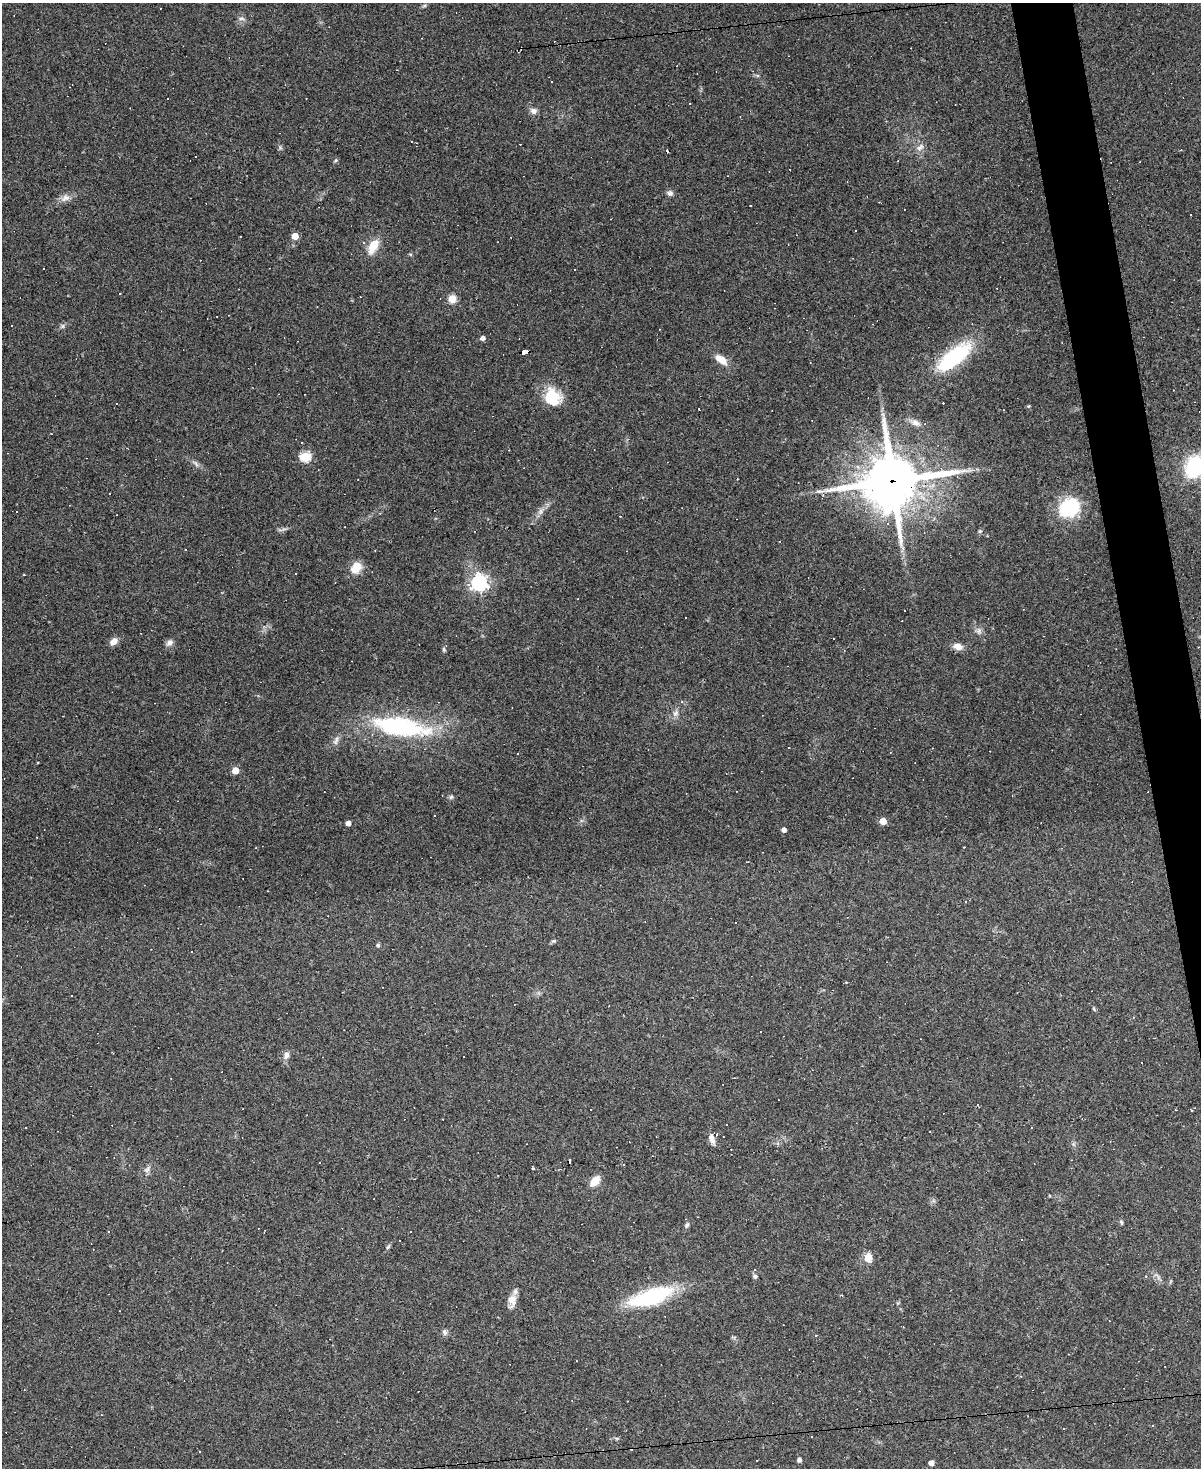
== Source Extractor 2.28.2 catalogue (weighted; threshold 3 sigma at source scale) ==
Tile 6 of 4 x 3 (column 2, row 2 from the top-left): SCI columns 1199-2397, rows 1709-3174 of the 4794 x 4772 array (HDU 1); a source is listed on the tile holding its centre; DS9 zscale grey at full resolution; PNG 1203 x 1470 px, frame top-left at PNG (2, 3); no overlay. Shown black and unused: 3% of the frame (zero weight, under 3 of 4 exposures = <1% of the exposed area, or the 3 px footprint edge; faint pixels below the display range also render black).
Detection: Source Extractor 2.28.2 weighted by HDU 2 'WHT'; one run over the whole footprint, this tile lists its part. Background 0.147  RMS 0.007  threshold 0.0314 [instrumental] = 3 sigma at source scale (4.5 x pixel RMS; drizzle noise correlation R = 1.50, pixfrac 1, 0.05/0.05 arcsec/px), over >= 5 px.
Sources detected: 127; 48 cosmic-ray / hot-pixel residue — not listed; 1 inside a brighter listed object's ellipse — not listed separately; the other 78 listed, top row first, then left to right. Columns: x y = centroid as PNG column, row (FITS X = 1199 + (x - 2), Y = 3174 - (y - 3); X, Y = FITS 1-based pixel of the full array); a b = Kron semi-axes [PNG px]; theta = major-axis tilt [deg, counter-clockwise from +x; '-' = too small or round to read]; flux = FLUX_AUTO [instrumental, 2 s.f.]
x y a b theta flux
424 6 6 4 19 0.98
241 19 8 5 15 2
168 99 3 2 - 1.2
533 111 9 8 - 3
411 141 3 3 - 0.88
520 144 2 2 - 0.44
920 147 12 7 39 3.3
336 160 6 4 36 1
670 193 8 7 - 2.2
65 198 14 9 22 4.5
751 205 3 3 - 2.8
295 236 5 5 - 12
363 242 4 4 - 0.83
373 246 19 9 62 12
410 254 5 3 - 0.66
575 270 3 2 - 0.59
452 299 8 8 - 6.8
62 326 6 6 - 1.4
483 338 5 4 - 2.8
524 352 6 4 2 59
954 357 46 17 38 52
721 359 14 7 -35 9.1
552 397 23 19 -58 21
915 423 12 7 -23 3.8
305 456 5 5 - 52
196 464 10 4 -56 1.7
1194 467 19 15 70 55
892 481 20 18 9 3300
820 491 12 4 0 2.5
1069 508 21 18 35 40
540 511 9 5 71 2.7
380 513 3 2 - 0.53
980 531 6 5 - 1
356 567 14 11 49 9.9
24 575 2 2 - 0.62
479 583 6 6 - 250
904 610 3 2 - 1
686 618 3 2 - 0.6
114 641 9 6 42 5
169 642 9 7 30 2.7
958 646 11 7 -8 5.4
444 649 7 4 -71 1.1
676 713 10 6 53 2.8
400 727 59 19 -8 96
336 741 13 6 67 2.9
788 748 2 2 - 0.65
517 754 3 2 - 0.55
235 771 5 5 - 13
451 797 6 6 - 1.3
435 815 3 3 - 3.2
883 821 5 5 - 14
348 823 4 4 - 4.5
784 830 4 4 - 3.2
964 847 2 2 - 0.51
736 922 2 2 - 0.59
554 941 6 5 - 1.2
378 945 4 4 - 1.3
1094 1009 6 3 -71 0.77
761 1031 2 2 - 0.52
286 1055 11 7 79 3.1
26 1128 3 2 - 0.66
712 1139 12 6 -74 4.6
624 1165 3 2 - 0.58
533 1168 3 2 - 1.2
147 1169 12 6 50 2.7
595 1181 10 6 48 11
1121 1222 6 5 - 1.1
686 1225 7 5 43 1.4
399 1240 3 3 - 1.5
388 1247 7 4 44 1.1
868 1257 12 10 -78 5.8
755 1276 6 5 - 1.5
651 1297 39 13 18 75
512 1301 19 10 87 6.5
445 1332 8 7 - 2
1021 1376 3 3 - 0.65
799 1460 4 4 - 2.5
931 1463 4 4 - 3.9
Overlapping masked pixels (flux is a lower limit): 2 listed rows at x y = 524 352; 892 481
Isophote crosses this tile's border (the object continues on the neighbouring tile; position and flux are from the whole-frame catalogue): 1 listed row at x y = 1194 467
Unlisted compact peaks at least as high as the median listed source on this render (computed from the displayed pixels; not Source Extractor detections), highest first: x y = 280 147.